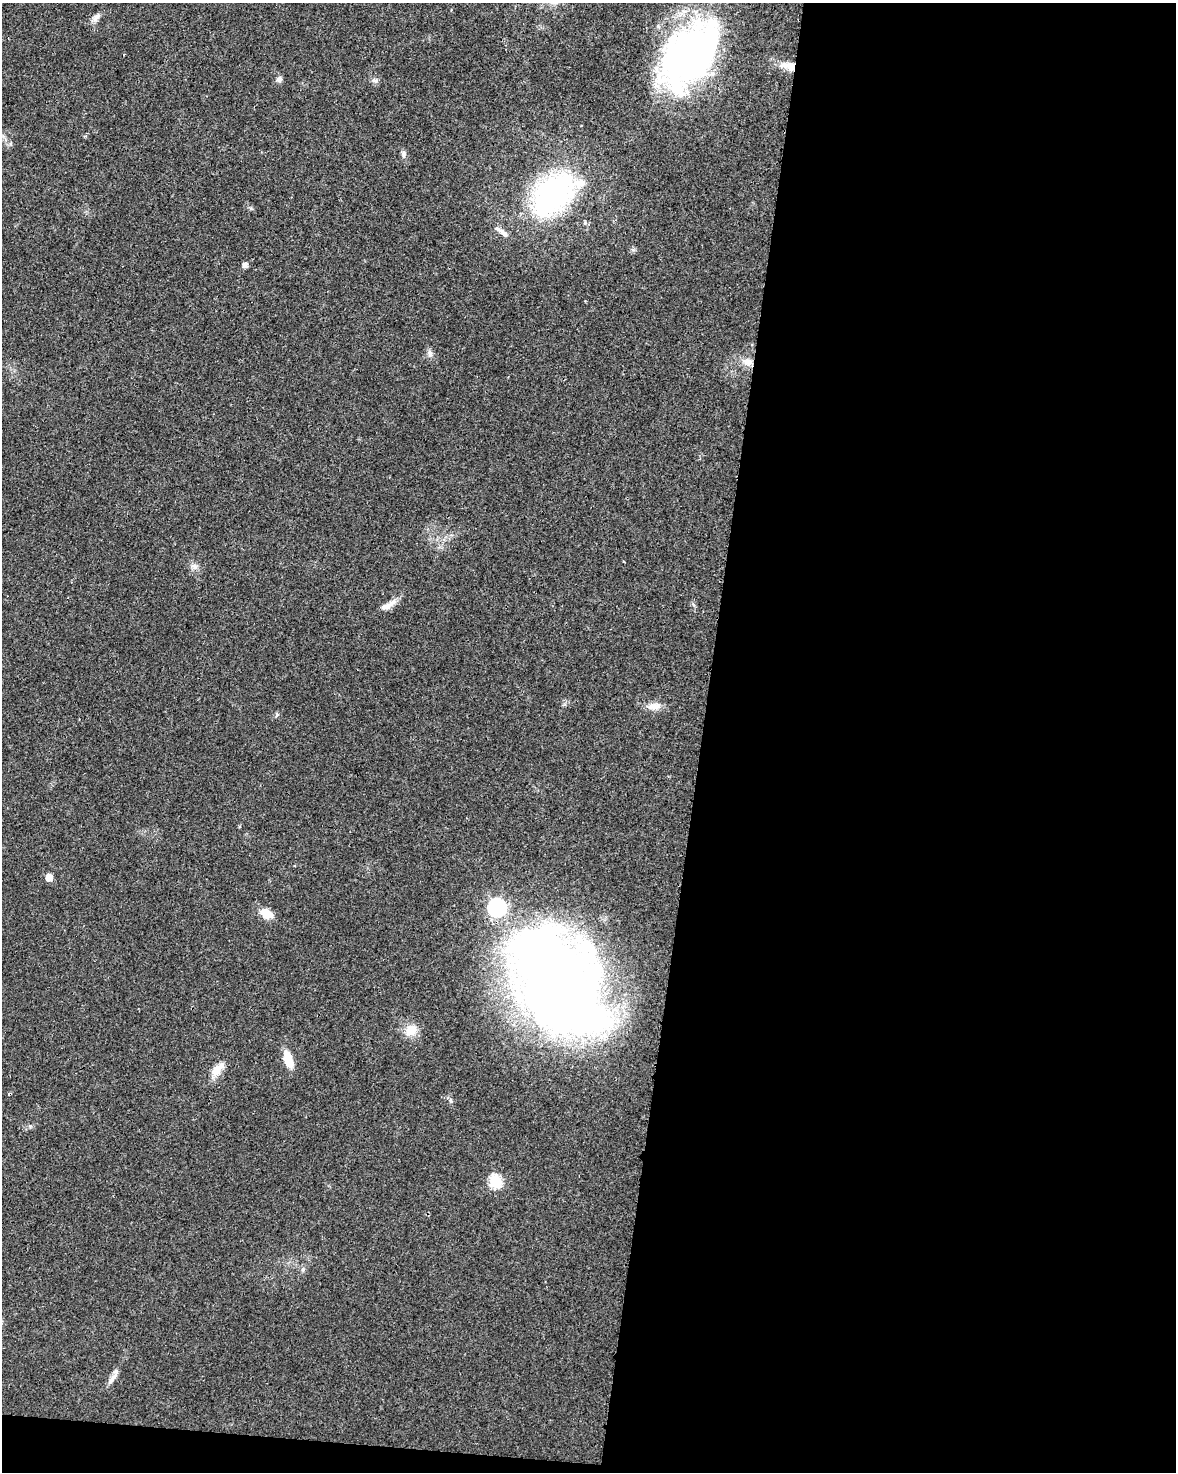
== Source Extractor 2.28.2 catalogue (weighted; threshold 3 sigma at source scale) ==
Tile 12 of 4 x 3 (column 4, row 3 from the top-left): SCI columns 3525-4698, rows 231-1700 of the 4707 x 4926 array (HDU 1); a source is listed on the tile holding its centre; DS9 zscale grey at full resolution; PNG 1178 x 1474 px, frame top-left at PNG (2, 3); no overlay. Shown black and unused: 42% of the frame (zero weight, under 3 of 4 exposures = <1% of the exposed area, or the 3 px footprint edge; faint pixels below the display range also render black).
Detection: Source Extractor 2.28.2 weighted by HDU 2 'WHT'; one run over the whole footprint, this tile lists its part. Background 0.0201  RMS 0.0029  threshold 0.0129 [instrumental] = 3 sigma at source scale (4.5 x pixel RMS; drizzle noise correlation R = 1.50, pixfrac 1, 0.0396/0.0396 arcsec/px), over >= 5 px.
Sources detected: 28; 1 cosmic-ray / hot-pixel residue — not listed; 2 inside a brighter listed object's ellipse — not listed separately; the other 25 listed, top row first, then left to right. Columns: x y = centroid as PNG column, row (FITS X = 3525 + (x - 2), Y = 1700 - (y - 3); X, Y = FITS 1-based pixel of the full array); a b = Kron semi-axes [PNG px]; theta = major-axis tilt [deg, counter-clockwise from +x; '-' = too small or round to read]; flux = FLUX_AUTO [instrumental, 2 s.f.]
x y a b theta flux
96 18 13 7 60 1.5
689 54 75 45 52 120
789 66 20 10 -12 4
279 79 8 7 - 0.94
375 80 10 6 -7 0.88
403 154 9 6 -79 0.86
554 193 44 28 42 69
585 223 6 5 - 0.48
503 233 17 7 -38 1.8
245 265 5 5 - 1.5
430 353 12 6 -81 1.1
747 362 14 10 -26 2.7
194 566 10 6 -9 1.2
392 602 17 7 34 2.2
654 706 20 9 9 2.6
277 715 7 4 38 0.44
49 877 5 5 - 4
267 914 14 10 -26 4
557 981 109 71 -58 320
411 1030 13 11 32 5.3
288 1059 19 9 -73 5
217 1069 24 10 50 3.7
495 1182 7 6 - 31
303 1270 6 5 - 0.59
112 1379 19 6 52 1.9
Overlapping masked pixels (flux is a lower limit): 3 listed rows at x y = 689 54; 789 66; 557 981
Unlisted compact peaks at least as high as the median listed source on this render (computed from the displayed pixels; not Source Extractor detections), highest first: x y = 30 1126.